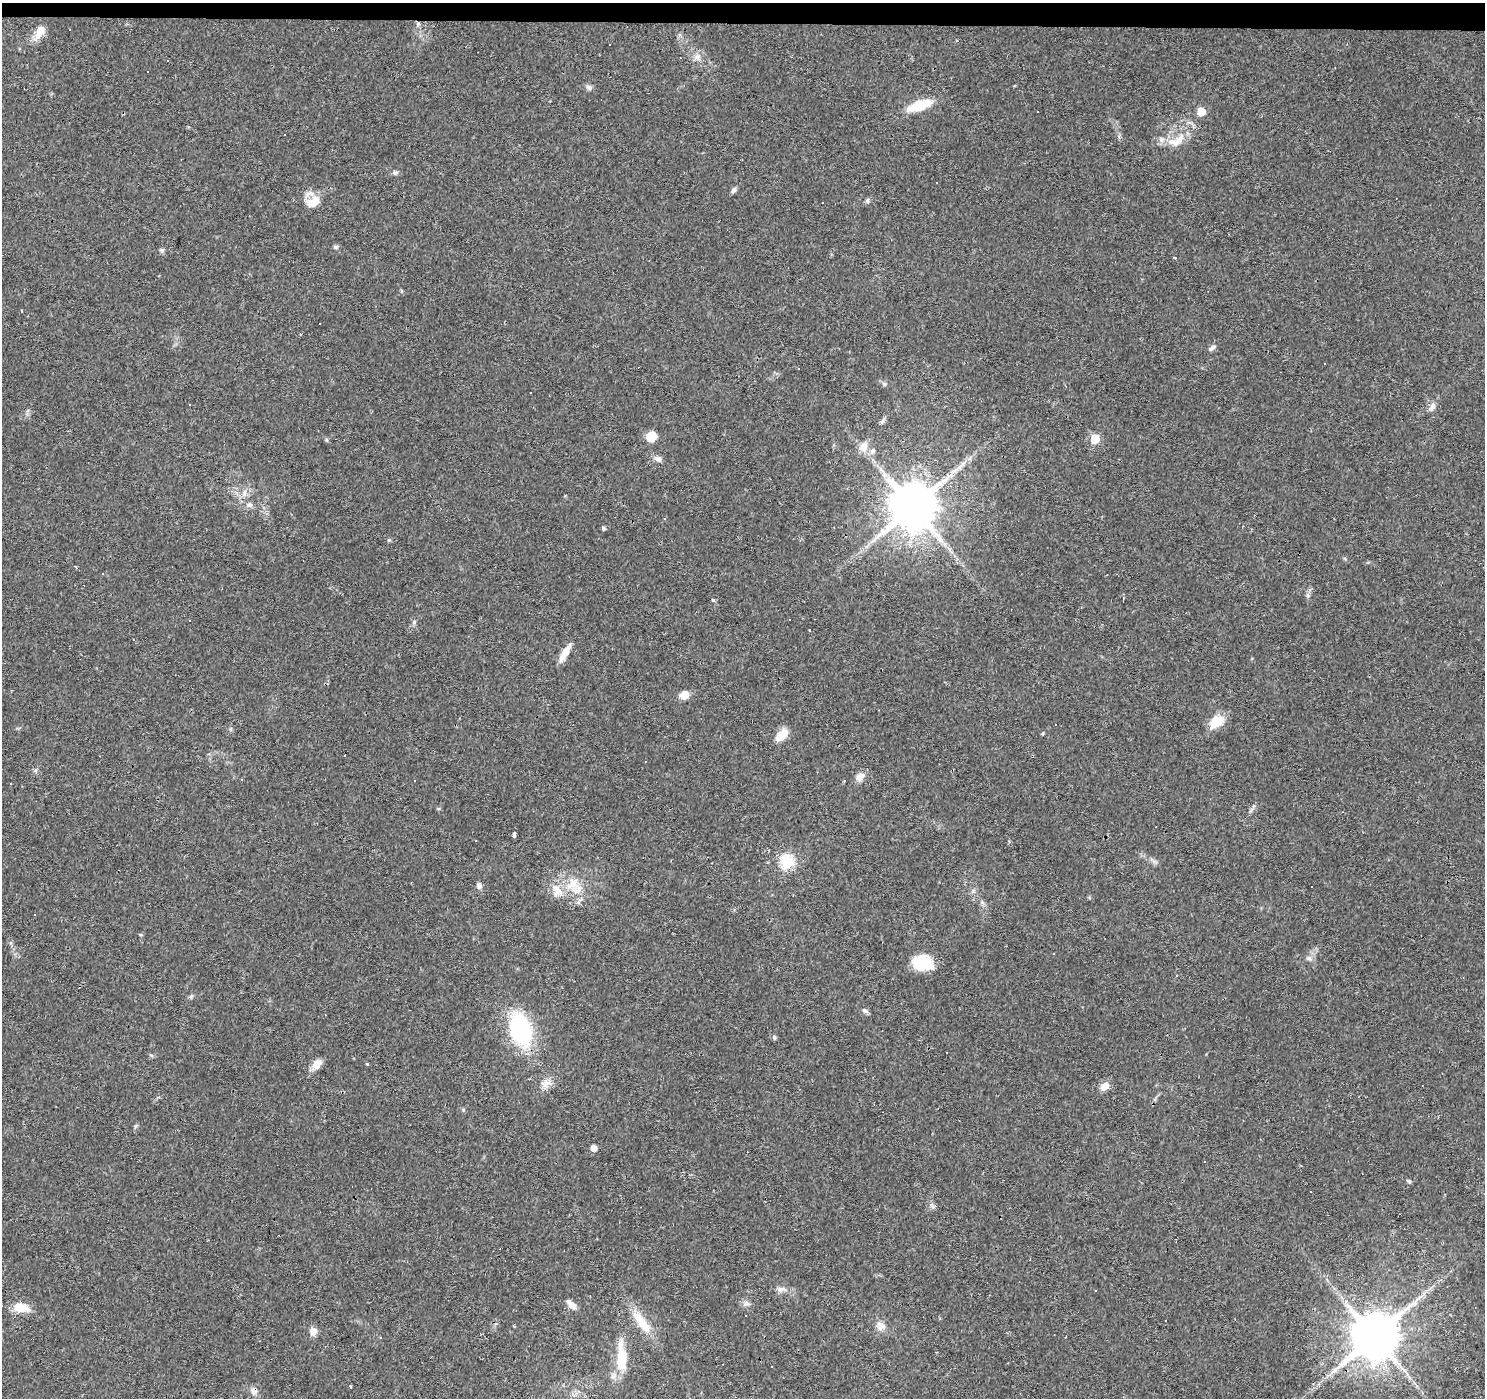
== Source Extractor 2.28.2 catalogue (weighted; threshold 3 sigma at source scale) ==
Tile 2 of 3 x 3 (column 2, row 1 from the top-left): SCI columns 1484-2966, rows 3018-4413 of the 4453 x 4693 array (HDU 1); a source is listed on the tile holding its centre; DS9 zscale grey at full resolution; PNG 1487 x 1400 px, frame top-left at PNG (2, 3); no overlay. Shown black and unused: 1% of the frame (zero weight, under 3 of 4 exposures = <1% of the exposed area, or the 3 px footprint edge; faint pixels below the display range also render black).
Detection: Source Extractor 2.28.2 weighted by HDU 2 'WHT'; one run over the whole footprint, this tile lists its part. Background 0.0271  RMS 0.0037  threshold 0.0166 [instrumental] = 3 sigma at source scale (4.5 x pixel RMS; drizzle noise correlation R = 1.50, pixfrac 1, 0.0396/0.0396 arcsec/px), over >= 5 px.
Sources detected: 128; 45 cosmic-ray / hot-pixel residue — not listed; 4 inside a brighter listed object's ellipse — not listed separately; the other 79 listed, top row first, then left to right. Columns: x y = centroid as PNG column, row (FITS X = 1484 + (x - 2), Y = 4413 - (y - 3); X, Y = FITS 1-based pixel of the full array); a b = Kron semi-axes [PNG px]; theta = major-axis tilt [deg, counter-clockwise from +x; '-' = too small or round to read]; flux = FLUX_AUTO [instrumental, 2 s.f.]
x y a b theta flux
418 24 8 5 -84 0.91
40 31 17 9 62 5.1
610 44 3 2 - 0.38
697 57 9 8 - 1.9
589 87 8 7 - 1.1
919 105 32 11 18 9.4
1201 112 5 5 - 10
284 135 3 2 - 0.38
1162 139 8 8 - 1.6
1178 140 27 9 50 5.8
395 173 8 6 -10 0.84
937 183 3 2 - 0.49
733 190 8 6 49 1
867 201 7 6 - 0.83
313 202 20 12 39 5.2
336 247 7 5 -26 0.65
1175 257 3 3 - 1.5
21 311 4 3 - 2.1
1212 348 11 5 36 1.1
1324 363 3 2 - 0.3
189 405 3 3 - 1.3
1432 407 12 7 63 1.7
882 422 9 5 63 0.85
651 437 8 7 - 8.4
1095 439 5 5 - 16
327 440 6 4 -71 0.46
864 447 14 10 66 3.3
658 459 11 7 -26 1.6
244 493 11 6 82 2
249 505 10 7 0 1.4
913 507 13 12 - 1900
603 528 5 5 - 0.57
389 540 5 5 - 0.45
75 566 4 3 - 0.33
103 573 4 3 - 0.28
1123 598 4 3 - 0.56
713 600 6 4 -43 0.44
809 630 3 2 - 0.45
564 653 23 7 60 4.3
684 695 9 8 - 3.7
1217 722 18 11 37 7.6
1043 733 5 3 - 0.33
781 735 18 9 43 4.9
860 777 12 8 46 2.6
415 780 3 3 - 0.95
11 784 3 2 - 0.4
514 834 5 3 - 7
787 862 6 6 - 51
572 884 22 14 46 7.5
479 886 9 6 -88 1.1
35 914 3 3 - 0.99
1054 953 3 3 - 0.61
1309 958 7 6 - 1.2
922 962 22 15 -11 12
191 996 7 4 19 0.62
865 1011 9 6 -31 0.94
520 1030 21 13 -73 65
774 1037 7 5 -74 0.65
947 1052 3 3 - 0.82
317 1064 13 9 49 3.4
546 1084 17 9 25 3
1104 1086 12 9 38 2.9
593 1148 5 5 - 2.7
1409 1181 6 4 -45 0.51
933 1207 7 4 -1 0.74
780 1289 11 7 11 1.7
1096 1290 3 3 - 1.2
746 1303 8 7 - 1.3
571 1305 15 7 -44 2.4
21 1308 21 11 -9 5.7
1166 1320 3 2 - 0.28
641 1322 39 12 -54 9.2
881 1326 12 11 - 2.8
313 1331 10 8 80 2.3
1375 1336 13 12 - 1800
381 1338 3 3 - 0.57
621 1357 41 14 -89 12
350 1386 3 3 - 0.69
254 1391 9 8 - 2.1
Overlapping masked pixels (flux is a lower limit): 2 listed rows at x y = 1375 1336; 254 1391
Unlisted compact peaks at least as high as the median listed source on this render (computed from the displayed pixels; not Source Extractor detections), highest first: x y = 414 622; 162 250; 367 1064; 884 384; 463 1110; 135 1126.